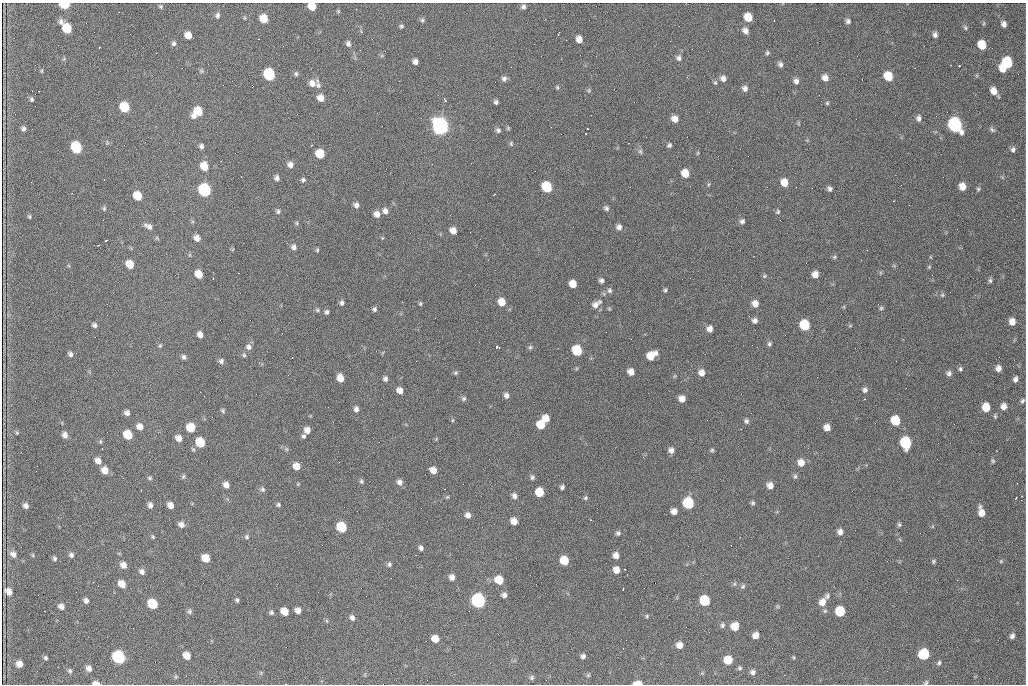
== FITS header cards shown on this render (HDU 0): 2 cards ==
NAXIS1  =                 1024 /fastest changing axis
NAXIS2  =                  682 /next to fastest changing axis

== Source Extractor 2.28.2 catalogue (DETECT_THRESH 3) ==
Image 1024 x 682 px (HDU 0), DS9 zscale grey, 1 PNG px = 1 image px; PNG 1028 x 686 px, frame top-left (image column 1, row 682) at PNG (2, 3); no overlay
Background 2500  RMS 34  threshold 101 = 3 sigma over >= 5 px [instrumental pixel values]
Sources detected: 300; all 300 listed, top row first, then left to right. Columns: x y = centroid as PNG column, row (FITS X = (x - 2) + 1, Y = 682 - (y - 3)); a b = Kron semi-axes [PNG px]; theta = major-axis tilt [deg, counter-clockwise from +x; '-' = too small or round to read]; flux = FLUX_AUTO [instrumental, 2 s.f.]
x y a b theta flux
64 4 6 4 -2 1.4e+05
160 6 6 5 - 3.5e+03
312 6 6 6 - 3.7e+04
523 7 5 5 - 6.0e+03
356 9 2 2 - 1.7e+03
338 11 6 5 - 2.6e+03
217 15 7 6 - 6.6e+03
748 17 7 6 - 4.4e+04
264 19 7 6 - 4.1e+04
422 20 6 6 - 4.5e+03
848 21 6 6 - 5.8e+03
984 23 6 3 71 2.6e+03
1004 24 6 4 -75 1.0e+04
401 26 6 5 - 4.0e+03
67 28 10 6 -51 8.4e+04
965 28 7 5 -51 4.2e+03
745 31 8 6 -49 1.0e+04
558 34 5 2 - 3.4e+03
188 35 6 6 - 2.2e+04
935 35 7 5 -81 7.9e+03
258 39 2 2 - 1.5e+03
579 39 6 6 - 1.7e+04
174 43 6 5 - 5.9e+03
348 44 8 6 -67 7.3e+03
982 45 7 6 - 4.7e+04
767 53 6 5 - 4.1e+03
679 58 8 6 -78 7.1e+03
64 59 5 5 - 2.7e+03
415 62 5 5 - 9.7e+03
1007 63 8 7 - 1.4e+05
780 64 7 6 - 6.6e+03
959 66 3 2 - 3.9e+03
1003 69 7 5 -45 2.8e+04
42 71 6 4 89 2.6e+03
201 71 7 5 -21 4.3e+03
269 74 7 6 - 2.3e+05
296 74 6 6 - 4.3e+03
888 76 7 6 - 6.5e+04
504 78 7 6 - 7.2e+03
723 78 8 7 - 1.0e+04
825 78 7 6 - 1.3e+04
796 81 7 6 - 8.9e+03
312 83 11 8 22 1.6e+04
715 83 6 5 - 3.5e+03
318 85 10 7 -89 7.5e+03
557 87 5 4 - 2.9e+03
745 88 7 6 - 8.6e+03
39 91 2 2 - 1.1e+03
589 91 6 5 - 3.3e+03
993 91 7 6 - 2.1e+04
321 98 7 6 - 1.8e+04
31 99 5 4 - 4.1e+03
445 100 6 3 -63 3.1e+03
496 102 4 4 - 5.1e+03
827 103 4 4 - 3.0e+03
124 107 7 6 - 9.8e+04
197 112 10 7 46 6.1e+04
919 118 8 6 -85 8.3e+03
675 119 6 6 - 1.7e+04
798 123 6 3 -72 2.4e+03
955 125 9 7 -61 5.7e+05
440 126 8 7 - 1.2e+06
23 129 5 4 - 5.6e+03
587 129 2 2 - 4.3e+03
498 130 6 5 - 5.5e+03
992 130 8 5 -38 5.0e+03
585 134 2 2 - 2.0e+03
107 142 6 4 -72 2.8e+03
511 144 7 5 -65 3.5e+03
311 145 3 2 - 2.7e+03
669 145 6 5 - 4.7e+03
201 146 6 6 - 6.6e+03
76 147 7 6 - 1.9e+05
1013 150 6 6 - 6.4e+03
640 151 7 6 - 5.2e+03
698 153 6 3 70 2.3e+03
320 154 7 6 - 6.2e+04
290 165 7 6 - 1.1e+04
204 166 8 7 - 3.9e+04
685 173 7 6 - 3.6e+04
277 178 6 5 - 7.4e+03
303 180 6 5 - 4.6e+03
784 182 7 6 - 2.9e+04
962 186 6 6 - 2.4e+04
547 187 7 6 - 1.2e+05
830 189 6 5 - 6.6e+03
978 189 5 5 - 3.3e+03
204 190 7 7 - 3.5e+05
138 196 7 6 - 5.8e+04
356 205 7 5 -78 8.4e+03
104 208 7 5 -90 3.5e+03
606 208 7 5 -44 5.6e+03
278 211 6 5 - 4.8e+03
385 211 7 6 - 9.5e+03
778 212 6 5 - 3.7e+03
377 214 7 6 - 1.5e+04
29 217 5 4 - 3.0e+03
742 221 6 6 - 5.9e+03
297 223 5 5 - 3.2e+03
148 226 12 6 -27 1.1e+04
619 227 6 6 - 9.4e+03
453 231 7 6 - 1.7e+04
197 238 7 6 - 1.4e+04
382 238 5 3 - 1.8e+03
106 240 3 2 - 1.9e+03
98 245 3 2 - 1.5e+03
294 247 7 7 - 8.0e+03
233 249 6 3 55 1.9e+03
317 250 5 5 - 3.0e+03
867 250 2 2 - 1.1e+03
190 255 6 4 -72 2.6e+03
834 257 6 5 - 3.3e+03
130 264 7 6 - 3.9e+04
929 267 5 4 - 2.6e+03
199 274 7 6 - 3.5e+04
815 274 6 5 - 1.8e+04
764 276 6 5 - 3.3e+03
213 278 2 2 - 1.4e+03
601 281 5 5 - 6.7e+03
990 281 7 5 -88 4.6e+03
573 284 6 6 - 2.9e+04
610 290 7 6 - 5.6e+03
665 290 5 4 - 3.8e+03
942 295 5 5 - 3.2e+03
502 302 7 6 - 2.9e+04
342 303 6 4 -90 5.7e+03
420 304 6 4 -90 3.2e+03
755 304 7 6 - 1.8e+04
595 305 9 8 - 1.4e+04
881 308 5 5 - 3.9e+03
374 309 6 5 - 5.1e+03
609 309 6 4 0 2.3e+03
317 310 6 5 - 3.6e+03
327 312 6 5 - 5.3e+03
755 320 6 6 - 8.4e+03
1012 322 6 6 - 1.8e+04
94 325 6 5 - 5.5e+03
805 325 7 6 - 1.2e+05
850 326 6 4 -1 2.4e+03
710 329 7 6 - 1.2e+04
200 335 5 5 - 1.2e+04
769 344 6 6 - 4.5e+03
160 346 6 4 63 3.1e+03
249 347 8 7 - 8.4e+03
497 347 4 3 - 5.4e+03
530 347 6 5 - 3.9e+03
577 350 7 6 - 1.1e+05
70 354 7 5 -54 6.3e+03
244 355 6 5 - 3.9e+03
651 355 9 6 34 4.2e+04
184 357 6 5 - 6.0e+03
292 358 2 2 - 1.4e+03
221 361 6 6 - 6.6e+03
1013 366 2 2 - 1.0e+03
998 368 6 5 - 1.2e+04
960 369 6 5 - 4.3e+03
631 372 6 5 - 1.7e+04
456 373 6 5 - 3.6e+03
702 373 7 6 - 1.5e+04
949 373 7 6 - 6.9e+03
675 376 6 3 71 2.6e+03
340 378 7 5 -72 2.1e+04
385 379 6 5 - 6.4e+03
1015 379 6 5 - 8.2e+03
865 390 6 6 - 6.6e+03
400 391 6 5 - 1.5e+04
506 395 6 6 - 8.4e+03
464 398 6 6 - 4.5e+03
682 399 6 5 - 1.7e+04
1022 401 6 4 56 4.5e+03
1004 406 7 6 - 1.4e+04
986 407 7 6 - 4.6e+04
356 409 7 6 - 8.2e+03
223 411 6 5 - 3.7e+03
127 413 5 5 - 8.5e+03
995 416 6 4 -82 3.2e+03
546 418 6 6 - 2.6e+04
452 420 5 3 - 2.4e+03
895 420 7 6 - 7.6e+04
746 421 6 5 - 5.5e+03
541 425 7 6 - 4.8e+04
140 427 7 6 - 1.6e+04
827 427 6 6 - 1.8e+04
191 428 7 6 - 5.1e+04
307 430 6 6 - 1.6e+04
17 433 5 5 - 2.9e+03
65 435 6 5 - 1.2e+04
128 435 7 6 - 6.7e+04
304 436 5 5 - 4.5e+03
179 438 6 5 - 1.6e+04
436 439 5 4 - 2.2e+03
100 441 6 4 -79 3.0e+03
200 442 7 6 - 6.9e+04
906 443 8 7 - 1.9e+05
671 450 6 6 - 1.0e+04
712 450 6 5 - 3.4e+03
98 461 7 6 - 1.5e+04
993 461 6 5 - 3.3e+03
801 463 7 7 - 2.0e+04
296 466 6 6 - 2.5e+04
105 470 6 5 - 2.4e+04
433 470 6 5 - 1.8e+04
183 476 6 4 70 3.4e+03
795 476 7 5 88 4.5e+03
532 477 6 5 - 5.1e+03
150 478 6 5 - 3.6e+03
361 481 6 5 - 4.0e+03
400 482 7 6 - 1.0e+04
298 484 4 4 - 1.9e+03
226 485 6 5 - 1.2e+04
770 485 7 6 - 1.4e+04
562 487 4 4 - 5.4e+03
262 489 7 6 - 5.0e+03
540 492 7 6 - 5.7e+04
514 496 7 6 - 8.9e+03
447 497 5 4 - 2.6e+03
586 498 6 5 - 3.5e+03
1016 498 4 2 - 2.9e+03
688 503 7 7 - 1.7e+05
753 503 6 5 - 4.0e+03
150 505 6 5 - 7.9e+03
170 505 6 5 - 1.5e+04
278 505 5 5 - 3.6e+03
26 506 6 5 - 8.7e+03
674 511 6 6 - 1.4e+04
981 512 9 5 -78 2.2e+04
468 515 6 6 - 1.1e+04
514 521 6 5 - 2.0e+04
899 524 6 5 - 3.8e+03
181 525 6 6 - 1.1e+04
341 527 7 6 - 1.2e+05
840 532 6 5 - 1.1e+04
618 533 6 5 - 4.9e+03
153 537 5 3 - 3.1e+03
247 537 6 6 - 4.5e+03
421 548 6 5 - 6.5e+03
13 554 8 6 -42 1.2e+04
33 555 6 4 -88 2.5e+03
71 555 6 6 - 5.9e+03
616 555 6 6 - 1.5e+04
206 558 7 6 - 4.0e+04
54 559 6 4 -77 4.7e+03
564 560 7 6 - 5.8e+04
934 561 6 5 - 3.5e+03
1001 561 5 5 - 2.8e+03
389 564 6 5 - 4.5e+03
123 565 7 6 - 1.4e+04
616 570 7 6 - 1.9e+04
142 572 6 6 - 8.9e+03
452 577 6 5 - 1.1e+04
499 580 7 6 - 4.9e+04
93 582 2 2 - 1.0e+03
122 584 7 6 - 2.7e+04
743 586 7 5 58 4.4e+03
623 589 3 2 - 2.4e+03
8 592 7 5 -45 1.8e+04
504 595 6 5 - 8.6e+03
827 596 7 6 - 5.8e+03
237 600 5 4 - 3.9e+03
705 600 7 7 - 1.1e+05
86 601 5 4 - 7.7e+03
478 601 7 7 - 5.6e+05
822 602 8 7 - 2.1e+04
152 604 7 6 - 1.1e+05
61 606 6 5 - 1.1e+04
777 606 6 4 -19 2.5e+03
298 610 5 5 - 1.4e+04
189 611 7 6 - 5.1e+03
285 611 6 6 - 3.3e+04
840 611 7 6 - 8.8e+04
271 612 5 5 - 4.5e+03
647 616 5 4 - 2.8e+03
352 617 7 6 - 7.6e+03
327 621 6 4 -71 2.8e+03
722 625 7 5 76 4.9e+03
735 626 7 7 - 3.1e+04
756 635 6 5 - 1.6e+04
1012 636 6 4 60 7.0e+03
435 639 6 6 - 2.5e+04
679 645 6 6 - 1.7e+04
924 654 7 6 - 1.8e+05
187 655 7 6 - 2.8e+04
583 656 5 5 - 6.4e+03
118 657 8 6 -47 3.8e+05
793 657 5 3 - 2.3e+03
45 658 5 4 - 4.1e+03
728 660 6 6 - 5.1e+04
939 663 6 5 - 4.3e+03
19 664 6 5 - 1.6e+04
89 668 7 6 - 1.2e+04
740 668 6 5 - 3.7e+03
70 671 7 5 -65 4.6e+03
753 672 6 5 - 6.9e+03
588 675 5 4 - 2.9e+03
176 677 5 5 - 3.2e+03
532 677 6 6 - 4.7e+03
96 683 7 4 -4 1.3e+04
638 683 7 3 0 2.3e+04
926 683 6 5 - 3.8e+03
285 684 2 2 - 1.6e+03
At the frame edge (FLAGS 8, measured only in part): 6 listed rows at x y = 64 4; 312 6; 96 683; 638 683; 926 683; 285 684

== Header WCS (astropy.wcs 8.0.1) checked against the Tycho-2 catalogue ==
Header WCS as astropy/WCSLIB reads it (CRVAL/CRPIX/CD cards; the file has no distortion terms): RA---TAN/DEC--TAN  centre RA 07:09:18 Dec +30:56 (107.33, +30.93 deg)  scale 1.44 arcsec/px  FOV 24.5' x 16.3'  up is -93 deg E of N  parity flipped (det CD > 0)
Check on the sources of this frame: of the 60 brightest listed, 3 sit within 2.2 arcsec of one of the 10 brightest Tycho-2 stars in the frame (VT <= 12.48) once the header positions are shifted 0.77 arcsec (0.04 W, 0.77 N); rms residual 1.08 arcsec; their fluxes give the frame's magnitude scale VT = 25.96 - 2.5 log10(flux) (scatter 0.16 mag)
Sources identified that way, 3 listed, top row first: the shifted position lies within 2.2 arcsec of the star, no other Tycho-2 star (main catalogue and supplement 1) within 4.4 arcsec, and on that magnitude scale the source's flux lands within +1.5 / -3 mag of the star's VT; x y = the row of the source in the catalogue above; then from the Tycho-2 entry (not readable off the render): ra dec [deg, ICRS J2000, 3 dp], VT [Tycho-2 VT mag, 2 dp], TYC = Tycho-2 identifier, HIP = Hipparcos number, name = IAU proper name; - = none
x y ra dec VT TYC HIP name
440 126 107.226 +30.900 10.76 2438-883-1 - -
204 190 107.261 +30.807 12.26 2438-856-1 - -
478 601 107.445 +30.924 11.38 2438-1056-1 - -